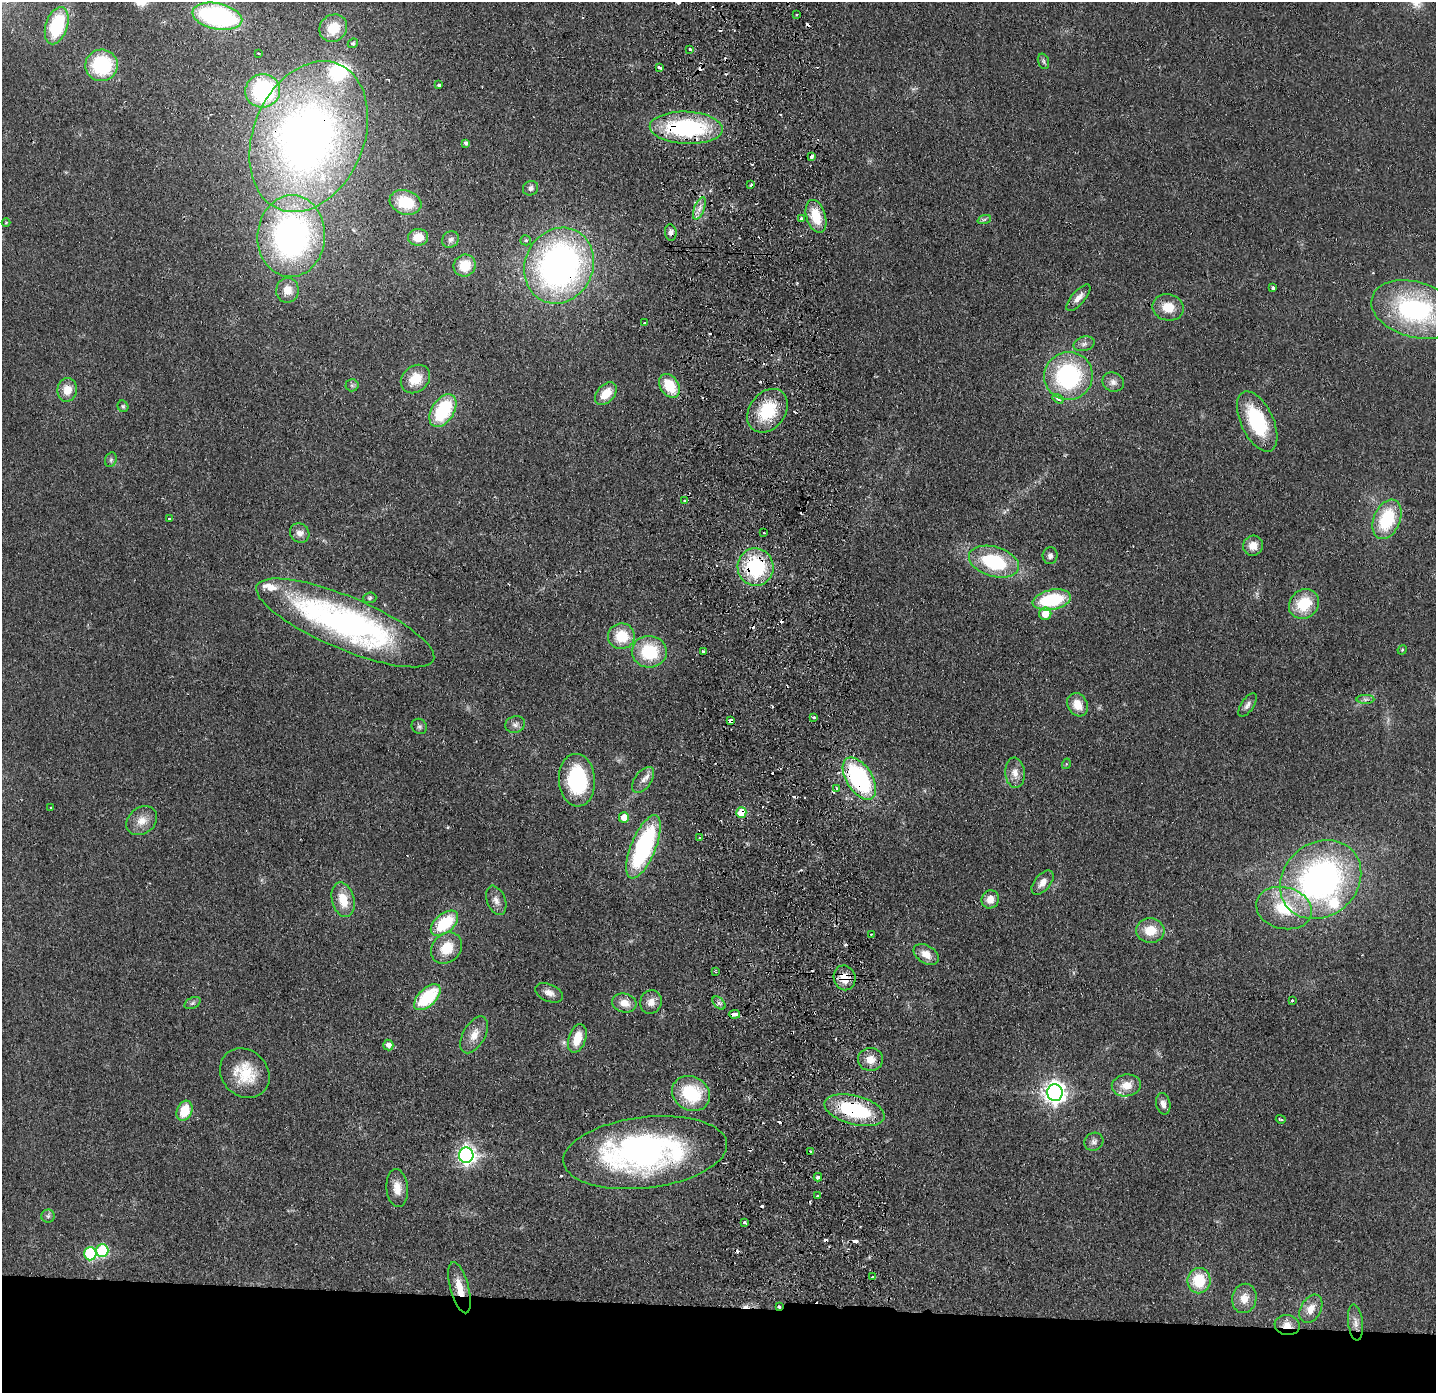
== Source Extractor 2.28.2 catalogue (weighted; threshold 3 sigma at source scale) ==
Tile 8 of 3 x 3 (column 2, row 3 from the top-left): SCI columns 1489-2922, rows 54-1444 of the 4411 x 4278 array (HDU 1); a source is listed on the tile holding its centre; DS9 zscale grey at full resolution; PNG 1438 x 1395 px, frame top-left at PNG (2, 2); each listed source drawn as its Kron ellipse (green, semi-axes under 4 px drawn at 4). Shown black and unused: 6% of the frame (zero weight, under 2 of 3 exposures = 3% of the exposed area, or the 3 px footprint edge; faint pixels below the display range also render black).
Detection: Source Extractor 2.28.2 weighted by HDU 2 'WHT'; one run over the whole footprint, this tile lists its part. Background 0.0443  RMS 0.0087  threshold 0.0392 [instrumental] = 3 sigma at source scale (4.5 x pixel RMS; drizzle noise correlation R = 1.50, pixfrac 1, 0.05/0.05 arcsec/px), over >= 5 px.
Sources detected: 176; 2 inside a brighter object's white glare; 27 cosmic-ray / hot-pixel residue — neither listed nor drawn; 7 inside a brighter listed object's ellipse — not listed separately; the other 140 listed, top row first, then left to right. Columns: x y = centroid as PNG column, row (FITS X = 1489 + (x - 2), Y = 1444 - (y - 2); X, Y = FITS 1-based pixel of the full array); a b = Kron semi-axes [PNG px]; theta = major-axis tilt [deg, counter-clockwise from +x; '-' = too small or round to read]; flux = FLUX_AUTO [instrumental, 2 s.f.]
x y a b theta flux
797 15 3 3 - 1
217 16 25 13 -12 160
57 26 19 11 72 57
333 28 14 13 - 22
353 43 5 4 - 1.5
690 49 3 3 - 2.9
258 53 4 3 - 1.1
1043 61 8 5 -73 2
102 65 16 15 - 65
659 67 4 3 - 4.4
439 85 4 3 - 2.7
263 91 17 16 - 110
686 128 36 16 -2 110
309 137 78 55 67 580
466 143 4 4 - 2.3
812 156 4 3 - 5
751 185 4 3 - 2.3
531 188 8 7 - 2.6
405 202 16 12 -18 30
699 208 12 5 68 4.8
816 216 17 9 -72 23
801 218 3 3 - 4.4
984 220 7 4 20 2
6 222 4 3 - 0.66
671 232 8 5 -82 3.6
291 236 41 34 86 280
418 237 10 8 5 14
450 239 9 7 41 3.3
526 240 5 5 - 1.6
465 265 11 10 - 21
559 266 39 34 64 350
1273 288 4 3 - 7.4
287 290 12 11 - 10
1078 298 16 6 49 5.9
1168 307 16 13 -10 16
1415 309 44 28 -16 130
645 323 3 3 - 2.3
1084 344 11 7 16 3.6
1068 376 24 24 - 110
415 379 16 13 41 18
1113 382 11 9 -21 5
352 385 6 6 - 1.9
669 386 13 9 -57 26
67 390 12 9 81 12
606 394 13 8 46 16
1058 399 6 4 -32 3.5
123 406 6 5 - 1.5
443 411 18 11 58 61
767 411 24 18 53 42
1257 421 32 16 -64 59
111 460 7 5 70 2
685 501 4 3 - 2.2
169 519 3 3 - 1.1
1387 519 21 13 68 50
300 533 10 9 - 5.8
764 533 2 2 - 0.76
1253 546 10 10 - 8.8
1050 556 8 7 - 3.1
994 562 26 15 -16 62
755 567 19 18 - 73
370 598 7 5 3 1.5
1052 600 19 10 11 55
1304 604 16 14 43 31
1045 614 6 6 - 14
345 623 96 26 -23 300
621 636 13 12 - 28
1402 650 5 4 - 0.82
649 652 17 16 - 45
703 652 3 3 - 3.1
1365 699 9 4 0 2.4
1077 705 12 10 -61 13
1248 705 13 6 55 3.8
814 717 3 3 - 3.2
731 721 4 3 - 14
515 724 10 8 15 3.6
419 726 8 7 - 2.3
1066 764 5 3 - 0.88
1015 773 15 9 -86 8.4
859 779 23 13 -58 120
577 780 26 18 -86 75
643 780 15 8 54 6.5
837 788 3 3 - 2.2
51 808 3 3 - 1
741 813 5 5 - 29
624 818 5 5 - 13
142 821 17 13 38 11
700 838 3 3 - 2.7
643 847 34 12 68 120
1321 880 43 36 40 280
1042 883 14 8 50 7.1
990 899 9 8 - 9.2
343 900 17 11 -75 19
496 900 15 9 -68 5.9
1284 908 28 21 -14 42
444 923 16 9 40 45
1150 930 14 12 -4 18
871 935 3 2 - 0.73
447 948 17 14 46 20
926 954 14 9 -34 10
716 972 3 2 - 1
845 978 12 11 - 15
549 993 15 8 -22 6.2
427 997 16 8 44 55
1292 1000 3 3 - 1.5
651 1002 12 10 71 7.5
192 1003 8 5 27 2.1
624 1003 12 9 -12 9.9
719 1003 8 4 -44 2.4
734 1014 5 3 - 12
474 1035 20 11 60 12
577 1038 15 8 71 18
388 1045 5 5 - 5.7
870 1059 12 11 - 9.5
245 1073 26 23 -44 31
1126 1085 14 11 8 12
1055 1093 8 7 - 620
691 1094 20 17 -30 50
1163 1104 11 7 -78 4.9
855 1110 31 14 -15 72
184 1111 10 7 68 22
1281 1119 5 3 - 1.9
1094 1142 10 8 36 3.7
810 1151 3 2 - 0.82
645 1153 82 35 7 250
466 1155 7 7 - 350
818 1177 4 3 - 3.4
397 1188 19 10 -84 11
818 1196 3 3 - 1.8
48 1216 6 6 - 2.3
744 1223 3 3 - 5.6
102 1250 6 6 - 57
90 1254 7 6 - 91
872 1277 3 3 - 2.2
1199 1281 12 11 - 29
460 1288 26 9 -75 15
1244 1298 15 12 78 11
779 1307 3 3 - 2.7
1311 1309 15 10 61 10
1355 1322 18 7 -84 6.1
1287 1325 12 10 -8 8.8
Overlapping masked pixels (flux is a lower limit): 14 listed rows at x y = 686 128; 309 137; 671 232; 559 266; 755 567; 731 721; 859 779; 741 813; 845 978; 734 1014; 855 1110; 460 1288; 779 1307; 1287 1325